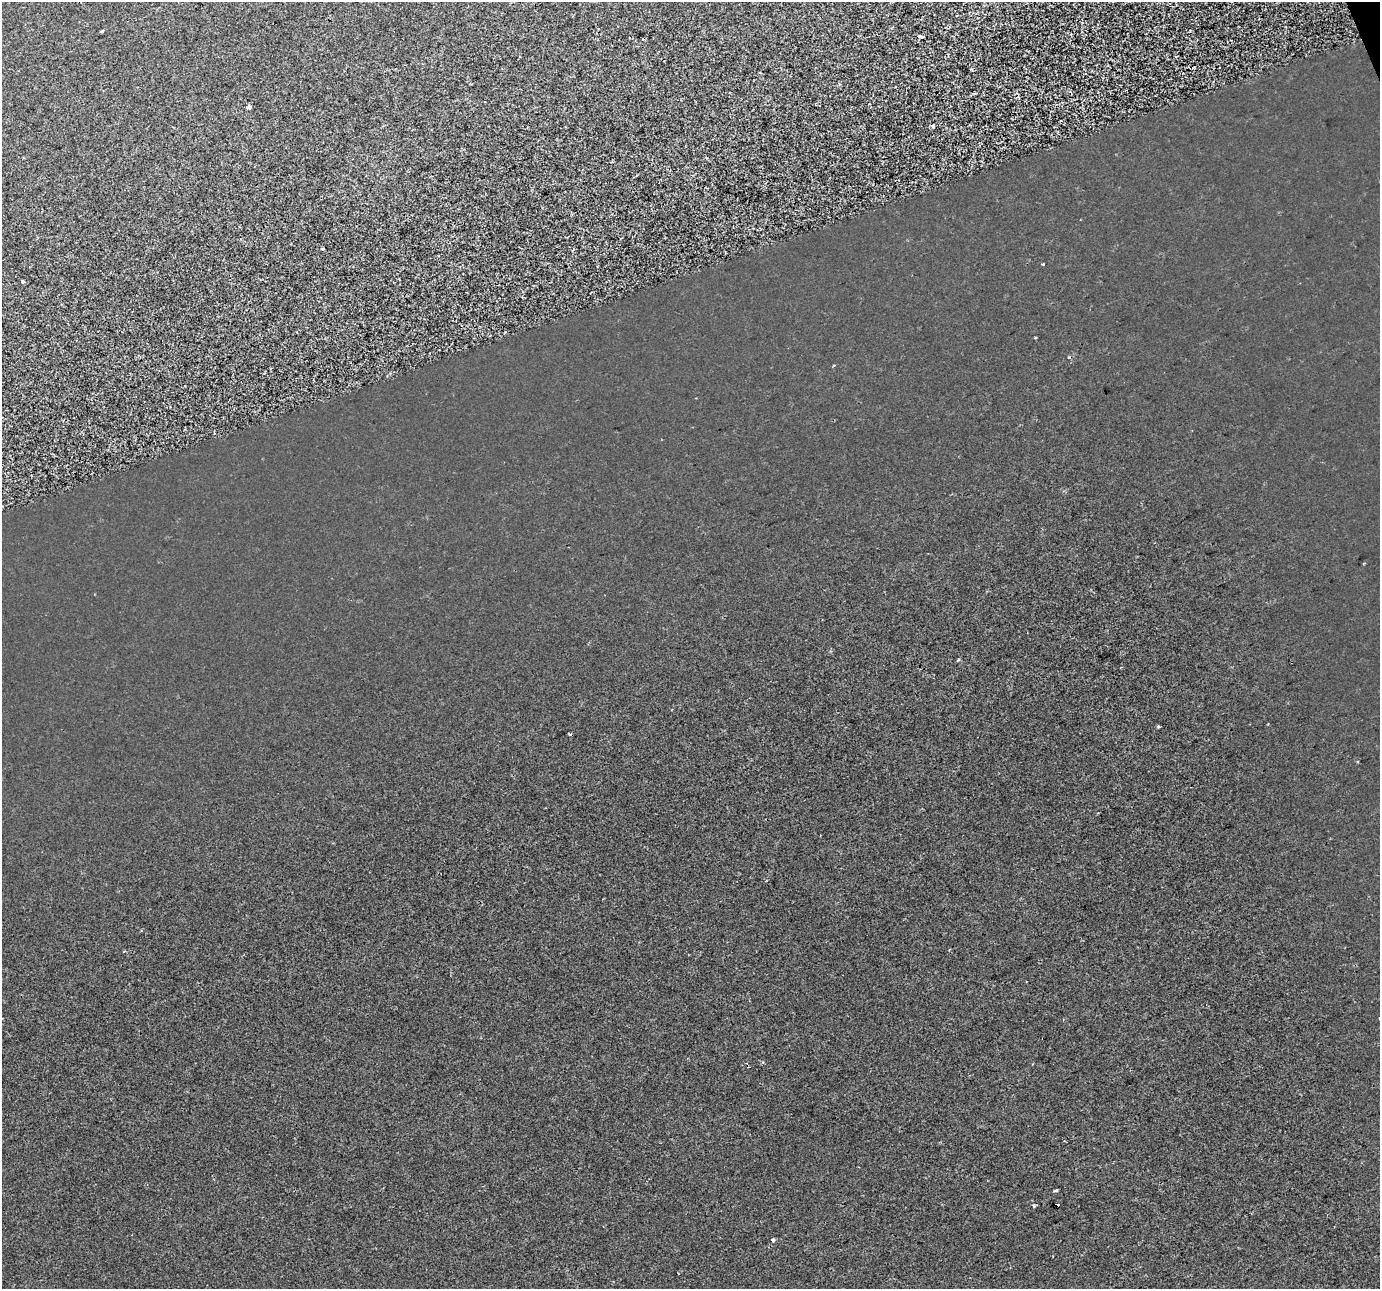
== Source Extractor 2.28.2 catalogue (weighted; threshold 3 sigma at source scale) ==
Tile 10 of 4 x 4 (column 2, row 3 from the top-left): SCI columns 1379-2756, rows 1418-2704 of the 5513 x 5354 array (HDU 1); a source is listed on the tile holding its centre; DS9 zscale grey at full resolution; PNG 1382 x 1291 px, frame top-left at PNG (2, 2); no overlay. Shown black and unused: <1% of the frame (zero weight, under 2 of 3 exposures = <1% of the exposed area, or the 3 px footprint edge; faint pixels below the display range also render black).
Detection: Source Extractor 2.28.2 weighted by HDU 2 'WHT'; one run over the whole footprint, this tile lists its part. Background 2.73e-04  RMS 0.0029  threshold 0.0131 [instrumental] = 3 sigma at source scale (4.5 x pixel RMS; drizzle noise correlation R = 1.50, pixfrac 1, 0.0396/0.0396 arcsec/px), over >= 5 px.
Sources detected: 20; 5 cosmic-ray / hot-pixel residue — not listed; the other 15 listed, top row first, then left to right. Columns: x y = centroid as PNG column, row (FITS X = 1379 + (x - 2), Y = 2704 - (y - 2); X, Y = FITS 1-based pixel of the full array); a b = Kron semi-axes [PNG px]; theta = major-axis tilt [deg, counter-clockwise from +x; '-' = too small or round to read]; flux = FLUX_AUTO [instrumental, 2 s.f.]
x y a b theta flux
101 31 3 3 - 0.45
920 37 6 3 -20 3.1
761 73 3 3 - 0.31
249 107 3 3 - 1.2
933 126 3 3 - 1.1
322 249 3 3 - 0.64
1043 264 3 3 - 0.28
22 282 3 3 - 3
1035 338 2 2 - 0.33
958 659 4 3 - 0.36
1158 727 4 3 - 0.3
570 734 3 3 - 0.96
1056 1190 4 3 - 0.42
1034 1206 3 3 - 0.88
772 1240 3 3 - 1.7